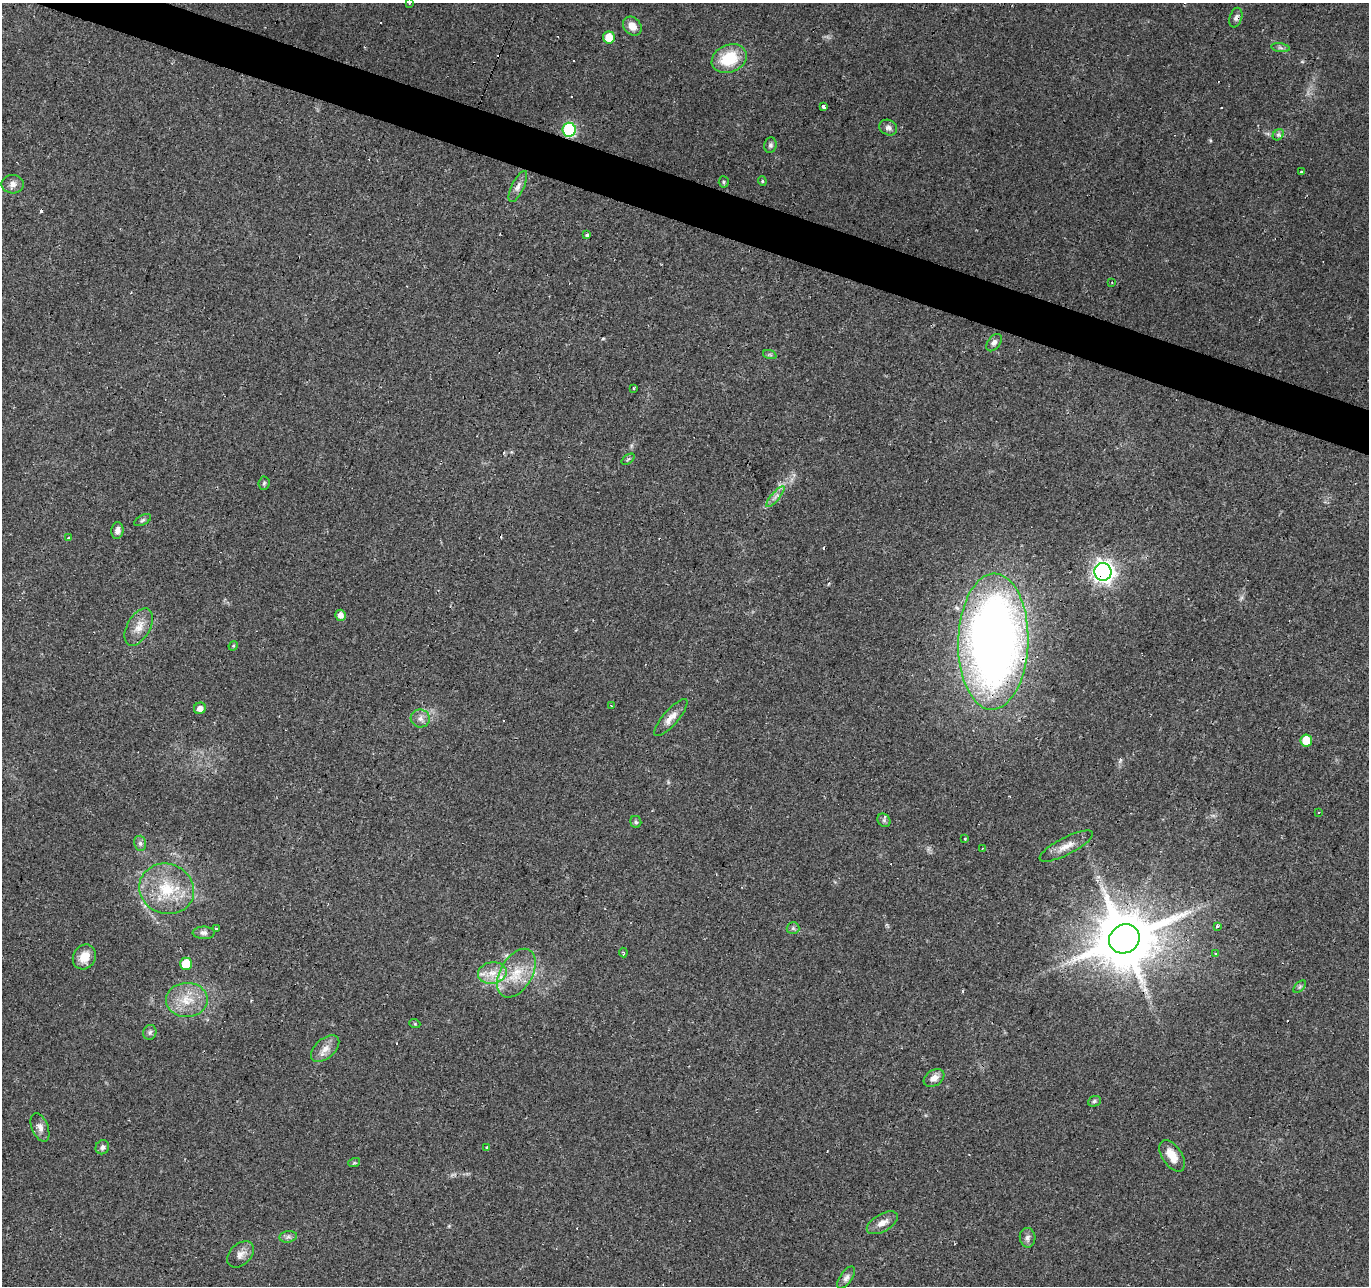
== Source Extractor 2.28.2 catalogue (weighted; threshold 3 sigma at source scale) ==
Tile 11 of 4 x 4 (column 3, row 3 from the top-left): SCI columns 2737-4103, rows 1492-2775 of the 5474 x 5616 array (HDU 1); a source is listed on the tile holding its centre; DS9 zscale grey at full resolution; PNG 1371 x 1288 px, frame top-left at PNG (2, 3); each listed source drawn as its Kron ellipse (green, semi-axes under 4 px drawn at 4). Shown black and unused: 3% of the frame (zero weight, under 2 of 3 exposures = <1% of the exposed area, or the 3 px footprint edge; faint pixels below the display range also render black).
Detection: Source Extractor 2.28.2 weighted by HDU 2 'WHT'; one run over the whole footprint, this tile lists its part. Background 0.066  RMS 0.0056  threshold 0.025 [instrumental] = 3 sigma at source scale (4.5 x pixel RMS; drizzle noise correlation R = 1.50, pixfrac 1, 0.0396/0.0396 arcsec/px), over >= 5 px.
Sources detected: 84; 9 cosmic-ray / hot-pixel residue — neither listed nor drawn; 2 inside a brighter listed object's ellipse — not listed separately; the other 73 listed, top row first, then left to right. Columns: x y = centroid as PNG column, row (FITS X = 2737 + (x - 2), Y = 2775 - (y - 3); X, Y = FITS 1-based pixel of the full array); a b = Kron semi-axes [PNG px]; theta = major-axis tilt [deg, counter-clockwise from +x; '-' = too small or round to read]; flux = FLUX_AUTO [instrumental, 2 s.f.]
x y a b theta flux
410 3 3 3 - 1
1236 18 10 6 74 2
632 26 10 8 -46 5.8
609 37 6 6 - 9.6
1280 48 9 4 -9 1.3
729 59 18 13 24 21
824 106 3 3 - 6.4
888 128 9 7 -27 2.3
569 130 7 6 - 72
1278 135 6 5 - 1.1
770 145 8 6 76 1.5
1301 172 3 3 - 2.4
762 181 4 4 - 0.61
724 182 5 5 - 0.92
13 184 11 9 -3 3.2
518 186 17 6 64 3.1
587 235 3 3 - 2.2
1112 283 3 2 - 0.42
994 343 10 6 52 2.1
770 355 7 4 -19 0.99
634 388 3 3 - 1
628 459 7 4 37 0.83
264 483 6 5 - 0.92
775 497 13 4 50 2.2
143 520 9 5 27 1.2
117 530 8 6 84 2.3
69 537 4 3 - 1
1103 572 9 8 - 310
340 615 5 5 - 3.4
139 627 20 11 60 6.8
993 642 68 35 88 490
233 646 5 4 - 0.6
611 706 3 3 - 0.72
200 708 6 5 - 2.8
420 718 9 9 - 3
671 718 23 7 49 5.1
1306 740 6 6 - 12
1319 812 4 2 - 0.42
884 820 7 6 - 1.3
636 822 6 5 - 1.1
965 839 3 3 - 0.58
140 843 8 6 -76 1.6
1066 846 29 8 27 6.6
982 848 3 2 - 0.72
167 889 28 25 -22 26
1217 926 4 4 - 2.4
216 928 4 3 - 3.3
793 928 6 6 - 1.2
204 933 11 6 -1 2.1
1124 939 16 14 33 4300
623 953 5 3 - 0.61
1216 953 3 3 - 1.2
84 957 13 11 56 7.5
186 964 6 6 - 13
492 973 14 10 10 7.4
516 973 26 16 59 16
1300 987 8 4 45 1
187 1000 21 17 2 14
415 1024 5 3 - 0.55
150 1032 7 6 - 1.5
325 1049 17 9 42 5.1
934 1078 11 8 33 4.1
1094 1101 6 5 - 1
40 1127 15 8 -68 3.4
102 1147 7 6 - 1.7
487 1147 3 3 - 1.1
1172 1156 18 9 -56 8.4
354 1163 6 4 18 0.72
882 1223 17 8 30 4.9
288 1237 9 5 8 1.7
1028 1238 10 8 -84 2.3
240 1254 15 10 44 4.2
846 1278 13 6 55 2.4
Overlapping masked pixels (flux is a lower limit): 4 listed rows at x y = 569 130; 1103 572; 993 642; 1124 939
Isophote crosses this tile's border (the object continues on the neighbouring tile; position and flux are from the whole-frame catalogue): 1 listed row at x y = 410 3